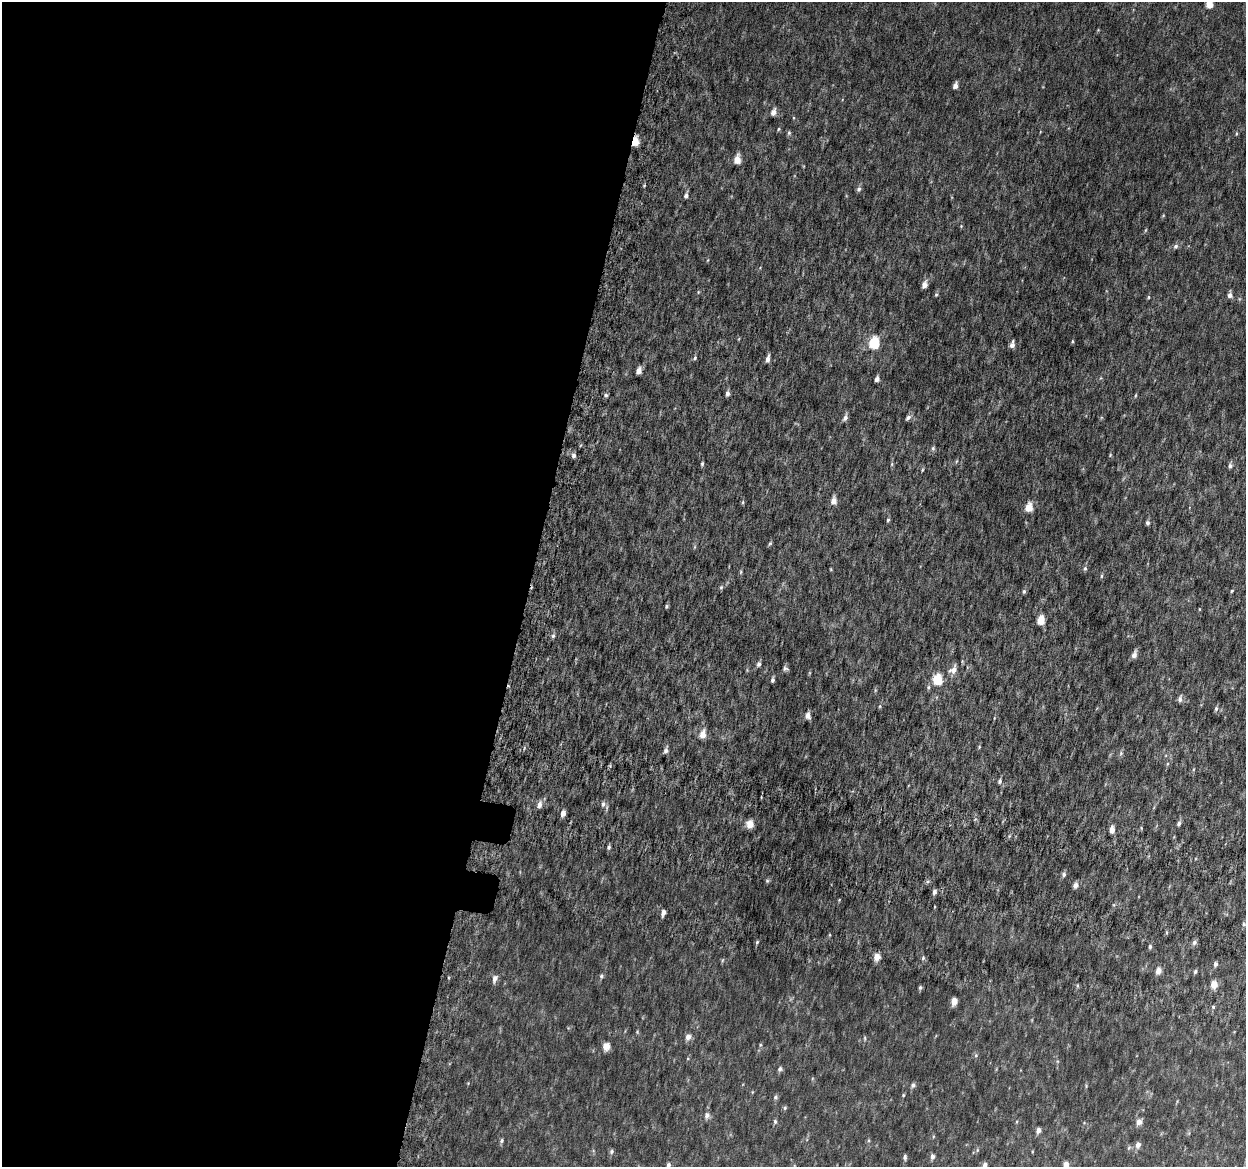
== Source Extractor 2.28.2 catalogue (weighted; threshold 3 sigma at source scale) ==
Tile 5 of 4 x 4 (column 1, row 2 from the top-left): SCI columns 50-1293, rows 2640-3804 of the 5084 x 5337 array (HDU 1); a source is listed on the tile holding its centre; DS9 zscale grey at full resolution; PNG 1248 x 1169 px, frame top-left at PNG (2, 2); no overlay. Shown black and unused: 43% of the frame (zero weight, under 6 of 12 exposures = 5% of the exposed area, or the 3 px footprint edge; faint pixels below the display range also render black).
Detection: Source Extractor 2.28.2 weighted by HDU 2 'WHT'; one run over the whole footprint, this tile lists its part. Background 0.00184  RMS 0.0014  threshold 0.00563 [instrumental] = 3 sigma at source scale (4.09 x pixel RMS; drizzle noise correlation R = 1.36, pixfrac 0.8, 0.0396/0.0396 arcsec/px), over >= 5 px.
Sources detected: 130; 1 too faint to see at this stretch — not listed; the other 129 listed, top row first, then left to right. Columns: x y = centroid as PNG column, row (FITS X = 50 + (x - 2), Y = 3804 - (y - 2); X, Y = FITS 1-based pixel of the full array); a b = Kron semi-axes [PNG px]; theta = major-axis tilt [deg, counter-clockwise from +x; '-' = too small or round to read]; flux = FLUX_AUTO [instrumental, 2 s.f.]
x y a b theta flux
1209 4 5 5 - 2.3
1098 30 4 4 - 0.097
955 86 6 4 71 0.66
773 112 5 4 - 0.94
779 129 5 4 - 0.14
1040 132 5 3 - 0.087
789 133 6 5 - 0.21
1236 134 6 3 90 0.13
635 141 5 4 - 4.1
737 160 6 5 - 2
644 185 5 3 - 0.11
859 189 7 6 - 0.35
686 195 6 4 72 0.42
1163 215 4 4 - 0.12
961 226 4 4 - 0.12
1146 230 6 3 69 0.12
1176 246 7 6 - 0.35
708 260 5 3 - 0.1
924 285 6 4 70 1
936 294 6 4 63 0.17
1230 295 6 5 - 0.6
1148 297 5 4 - 0.14
1072 341 5 3 - 0.13
874 343 6 5 - 9.4
1012 345 6 4 77 0.61
695 358 5 4 - 0.24
768 359 7 4 76 0.64
639 371 5 4 - 1.1
877 379 4 4 - 0.63
727 393 6 4 80 0.41
606 395 5 4 - 0.24
1135 395 6 3 81 0.14
845 417 7 5 67 0.52
908 418 8 5 49 0.4
933 448 6 5 - 0.23
574 455 5 5 - 0.37
1110 455 5 3 - 0.12
957 461 6 3 69 0.14
702 464 5 3 - 0.21
892 464 6 4 89 0.16
1230 466 6 5 - 0.37
922 470 6 3 71 0.13
834 501 6 5 - 1.3
743 502 6 4 88 0.16
1029 508 6 5 - 2.7
888 520 5 4 - 0.2
1147 523 5 5 - 0.28
770 543 7 4 53 0.18
694 547 6 4 70 0.16
1085 568 6 5 - 0.26
831 569 4 3 - 0.11
741 572 6 4 83 0.16
1101 576 6 4 89 0.16
721 587 6 5 - 0.21
1024 591 6 4 75 0.24
1232 591 4 3 - 0.13
667 606 4 4 - 0.19
1199 609 4 3 - 0.09
1041 620 6 5 - 2.7
553 636 6 5 - 0.25
1134 655 8 5 72 0.7
759 664 6 5 - 0.36
785 668 7 5 -29 0.29
953 670 13 9 45 1
773 680 5 3 - 0.32
938 680 6 5 - 5.9
928 687 6 5 - 0.24
1180 699 8 5 81 0.41
880 706 5 3 - 0.14
1216 709 7 5 85 0.27
808 716 6 5 - 0.75
703 734 7 5 75 1.5
979 747 5 4 - 0.13
666 751 7 6 - 0.41
1121 753 6 5 - 0.24
1167 764 5 3 - 0.14
999 781 6 5 - 0.3
603 804 8 7 - 0.45
539 805 7 5 70 0.72
563 813 5 4 - 0.85
1179 823 7 5 62 0.32
750 824 5 5 - 2.2
1112 829 5 4 - 1.1
609 847 5 4 - 0.24
1064 874 6 5 - 0.34
1075 885 6 5 - 0.66
934 892 6 4 77 0.43
839 900 4 3 - 0.098
663 913 5 4 - 0.64
1244 924 5 5 - 0.19
757 942 6 4 46 0.18
1194 942 6 6 - 0.37
1150 946 5 4 - 0.24
877 957 5 5 - 1.7
923 958 6 4 69 0.22
1215 964 5 4 - 0.39
1158 971 5 4 - 1.2
1195 972 5 4 - 0.21
601 976 6 5 - 0.25
495 979 8 5 72 0.66
1214 984 5 4 - 2
920 987 4 4 - 0.24
954 1001 5 4 - 1.6
1213 1007 4 4 - 0.18
688 1037 6 5 - 0.85
865 1038 7 3 -82 0.15
760 1045 5 4 - 0.15
606 1046 6 5 - 1.6
976 1055 6 5 - 0.22
780 1069 5 5 - 0.34
913 1085 6 5 - 0.38
1086 1086 4 4 - 0.12
903 1095 4 3 - 0.14
776 1097 6 5 - 0.26
785 1108 6 4 68 0.19
707 1115 7 6 - 0.6
775 1122 6 5 - 0.25
1139 1122 6 5 - 0.9
1038 1130 5 4 - 0.74
502 1141 6 5 - 0.26
1138 1145 5 5 - 0.72
1129 1148 6 5 - 0.21
977 1150 6 4 89 0.17
611 1152 6 5 - 0.27
905 1157 6 4 -88 0.31
932 1157 5 4 - 0.5
668 1165 6 4 76 0.48
985 1165 6 5 - 0.57
1066 1165 5 4 - 1.4
Overlapping masked pixels (flux is a lower limit): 1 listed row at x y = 635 141
Isophote crosses this tile's border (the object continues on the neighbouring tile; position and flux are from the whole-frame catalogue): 4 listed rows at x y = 1209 4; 668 1165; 985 1165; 1066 1165
Unlisted compact peaks at least as high as the median listed source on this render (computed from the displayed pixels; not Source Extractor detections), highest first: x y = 767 881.